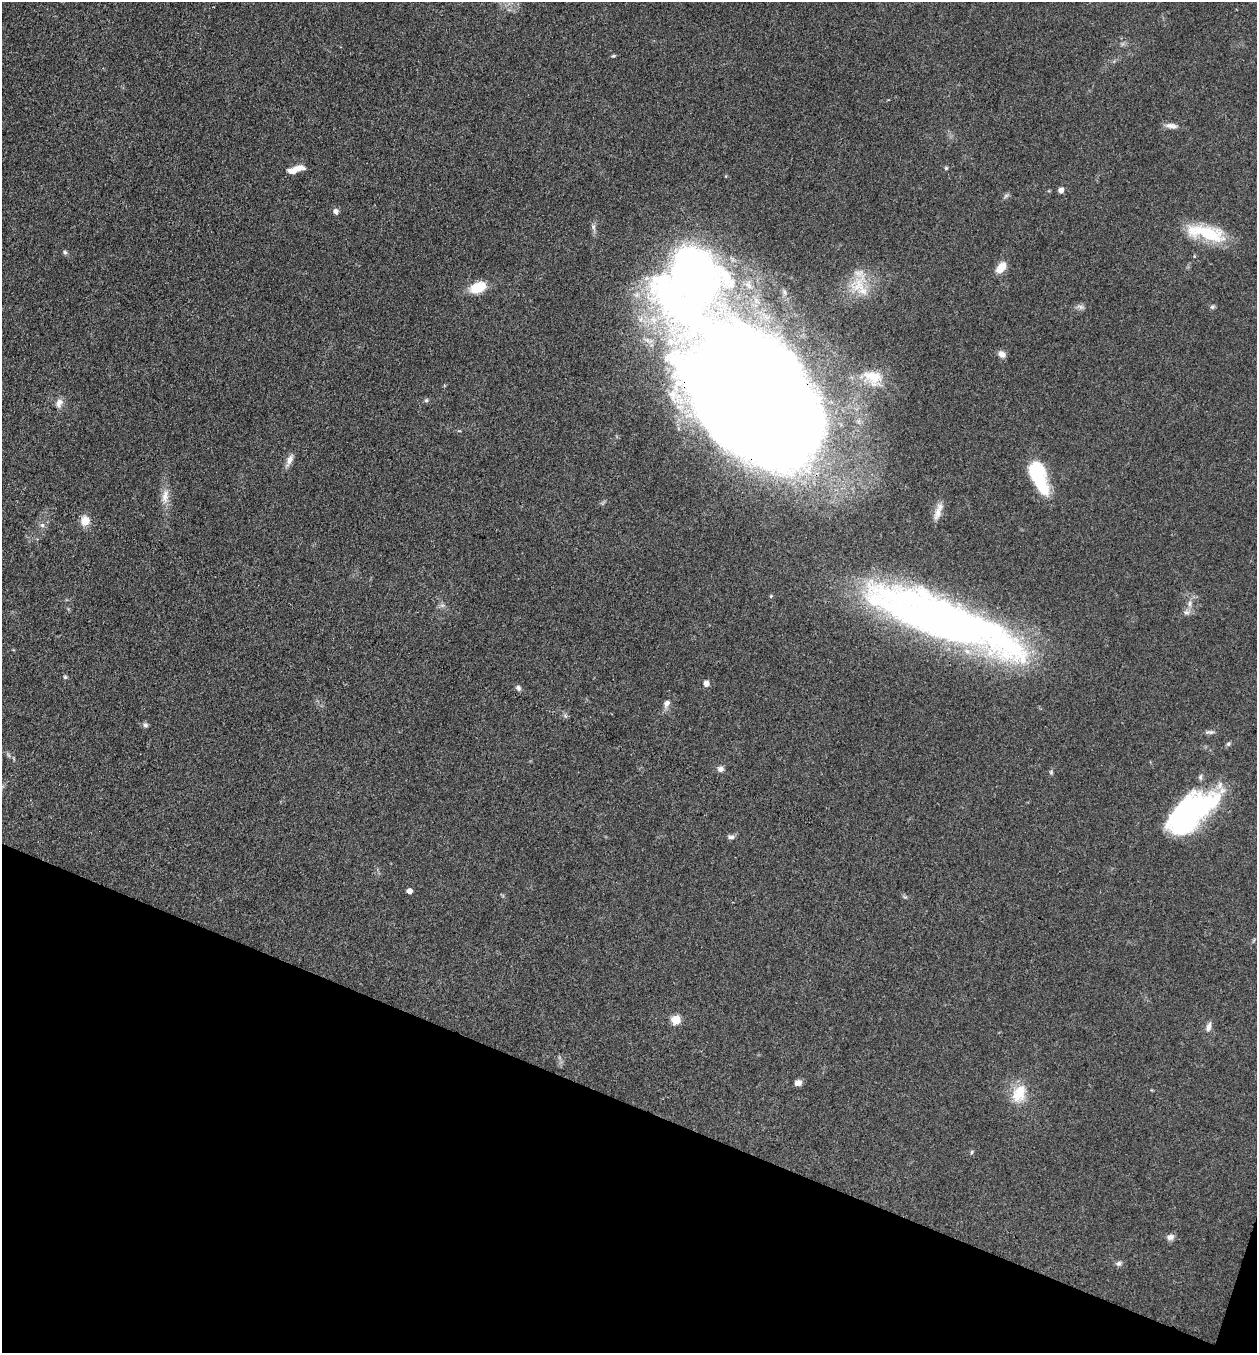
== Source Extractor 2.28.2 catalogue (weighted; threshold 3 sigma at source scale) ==
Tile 15 of 4 x 4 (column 3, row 4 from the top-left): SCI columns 2777-4031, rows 3-1353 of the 5421 x 5407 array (HDU 1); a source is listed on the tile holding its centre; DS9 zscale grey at full resolution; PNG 1259 x 1355 px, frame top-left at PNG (2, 2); no overlay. Shown black and unused: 19% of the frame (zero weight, under 3 of 4 exposures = <1% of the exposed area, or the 3 px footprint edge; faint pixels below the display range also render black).
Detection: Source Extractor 2.28.2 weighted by HDU 2 'WHT'; one run over the whole footprint, this tile lists its part. Background 0.0928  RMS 0.0064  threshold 0.0289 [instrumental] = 3 sigma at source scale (4.5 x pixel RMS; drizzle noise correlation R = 1.50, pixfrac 1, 0.05/0.05 arcsec/px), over >= 5 px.
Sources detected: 53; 2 inside a brighter object's white glare — not listed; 2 inside a brighter listed object's ellipse — not listed separately; the other 49 listed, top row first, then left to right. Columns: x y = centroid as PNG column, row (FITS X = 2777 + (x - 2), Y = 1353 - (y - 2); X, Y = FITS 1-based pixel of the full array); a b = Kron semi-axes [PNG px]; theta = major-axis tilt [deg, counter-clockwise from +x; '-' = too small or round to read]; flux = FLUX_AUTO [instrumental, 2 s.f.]
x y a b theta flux
614 56 6 4 18 0.85
1171 126 17 7 -9 3.7
299 168 13 7 5 5.4
946 168 5 5 - 0.85
1061 190 6 5 - 3.2
336 211 7 6 - 2.4
593 227 9 6 -80 2
1207 233 43 14 -13 37
65 252 5 5 - 1.4
1001 267 13 7 52 8.9
692 278 72 53 61 570
858 285 34 20 49 23
478 287 18 11 21 16
1080 307 10 6 -24 2
1212 307 6 6 - 1.2
1002 354 9 7 -45 3.6
873 377 24 18 -23 16
426 400 6 5 - 1.1
751 400 120 75 -43 2500
59 403 14 8 73 4
289 460 17 7 66 4
1038 481 31 16 -62 32
165 496 21 9 82 6.9
938 511 25 7 71 5.2
85 521 11 9 77 7.7
42 525 6 6 - 1.7
771 596 5 4 - 0.72
1190 603 10 4 90 2.3
1186 612 9 5 -5 2
945 620 163 36 -22 410
65 677 5 5 - 0.9
706 683 6 6 - 3.4
518 688 7 6 - 1.8
667 703 10 8 54 2.9
145 725 7 6 - 1.6
1210 732 13 5 -3 1.9
1228 744 6 5 - 1.2
721 769 8 7 - 2.5
1051 772 6 4 -48 0.88
1188 812 54 29 47 110
731 837 9 6 6 1.9
409 891 5 4 - 4.6
676 1020 5 5 - 24
1208 1027 11 6 77 2.9
798 1083 7 6 - 4
1019 1093 25 16 67 16
972 1152 6 4 51 0.89
1170 1237 9 7 15 2.9
1119 1263 7 7 - 1.9
Overlapping masked pixels (flux is a lower limit): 2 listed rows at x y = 751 400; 945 620